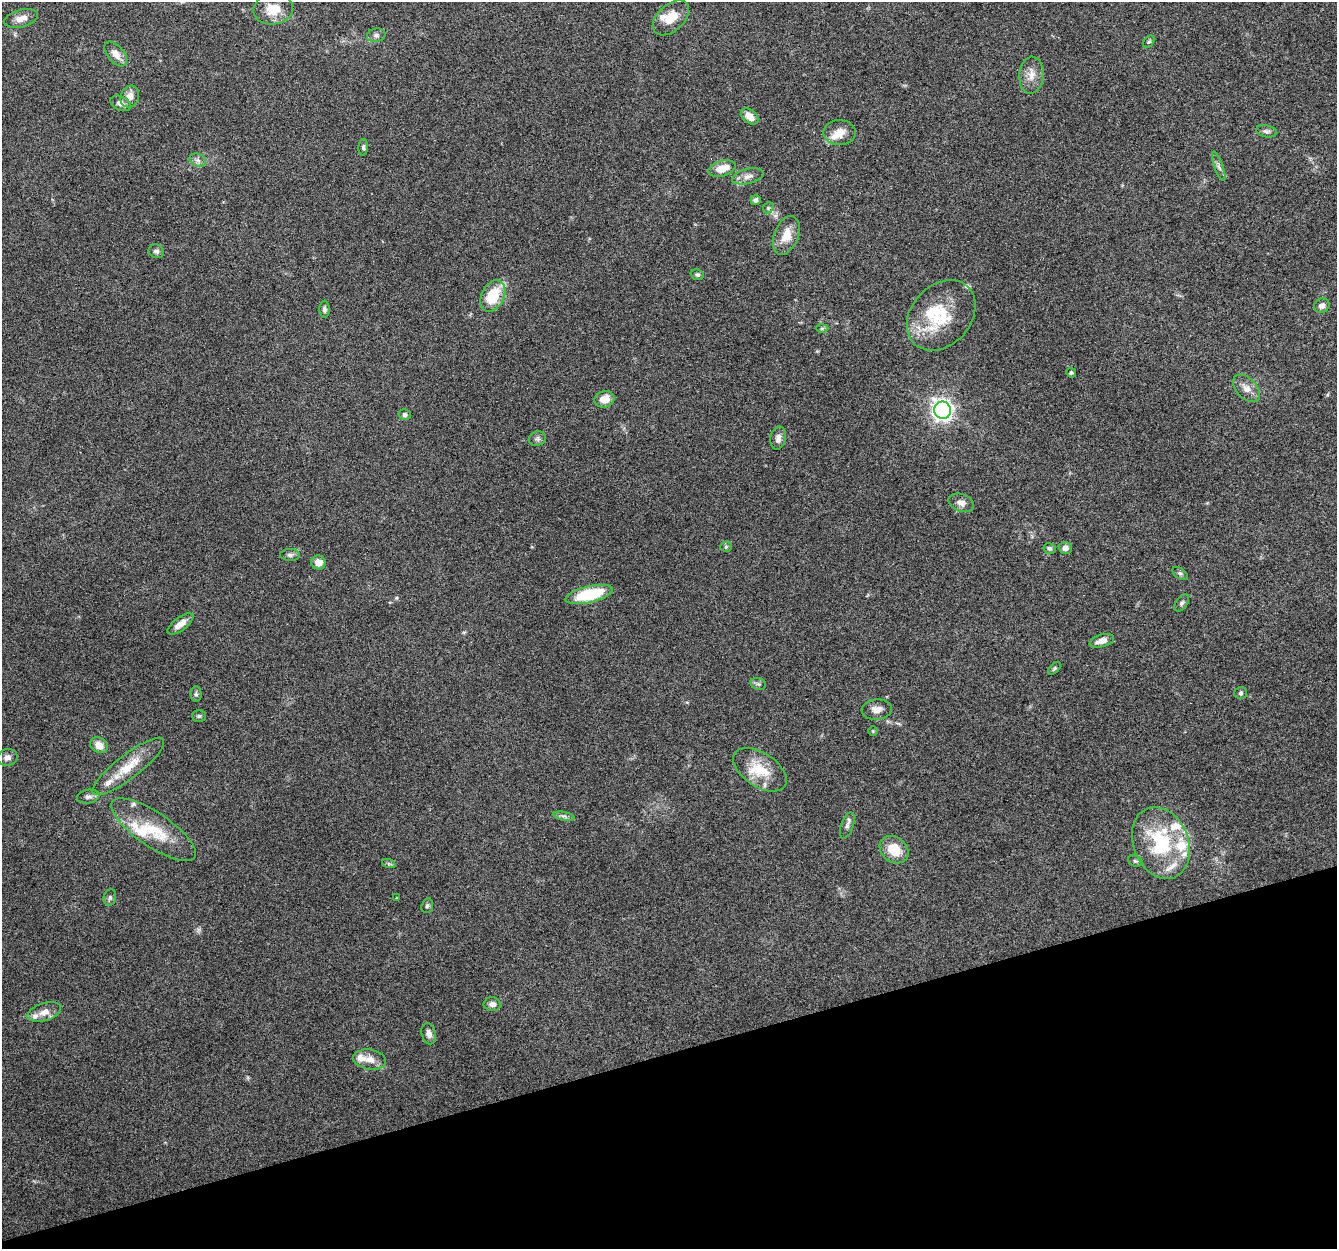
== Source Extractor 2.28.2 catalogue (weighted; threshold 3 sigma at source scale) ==
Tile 14 of 4 x 4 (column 2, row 4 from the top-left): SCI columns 1336-2670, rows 59-1305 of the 5340 x 5160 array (HDU 1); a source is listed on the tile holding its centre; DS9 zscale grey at full resolution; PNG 1339 x 1251 px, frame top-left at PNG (2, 2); each listed source drawn as its Kron ellipse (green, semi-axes under 4 px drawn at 4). Shown black and unused: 16% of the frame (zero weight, under 4 of 8 exposures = <1% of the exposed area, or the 3 px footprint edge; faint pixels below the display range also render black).
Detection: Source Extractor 2.28.2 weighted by HDU 2 'WHT'; one run over the whole footprint, this tile lists its part. Background 0.0853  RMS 0.0039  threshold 0.0161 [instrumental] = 3 sigma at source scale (4.09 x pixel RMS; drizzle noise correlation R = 1.36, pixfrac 0.8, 0.0396/0.0396 arcsec/px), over >= 5 px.
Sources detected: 87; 1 too faint to see at this stretch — neither listed nor drawn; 15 inside a brighter listed object's ellipse — not listed separately; the other 71 listed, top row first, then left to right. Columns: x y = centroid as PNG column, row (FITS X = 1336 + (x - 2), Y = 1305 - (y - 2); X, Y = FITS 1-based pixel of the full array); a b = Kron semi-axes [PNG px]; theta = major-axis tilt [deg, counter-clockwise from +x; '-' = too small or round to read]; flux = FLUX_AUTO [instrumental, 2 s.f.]
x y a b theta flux
273 9 20 15 9 6.9
21 18 17 8 15 3.1
671 18 21 13 42 7.1
376 35 9 6 9 1.2
1149 42 7 5 49 0.61
116 54 15 8 -50 3.5
1031 75 18 12 85 4
130 97 11 9 70 3.1
121 103 11 7 -24 2.5
750 116 10 6 -38 3.9
1267 131 11 6 -11 1
840 133 16 12 -1 4.3
363 147 8 4 86 0.82
198 160 8 6 -21 1.4
1219 166 16 4 -70 1.4
722 168 14 7 16 5.5
748 176 16 7 13 2.6
755 200 5 5 - 1.4
768 208 6 4 46 0.61
786 235 20 12 69 6.2
156 251 8 6 -23 1.1
697 275 6 5 - 0.74
493 296 17 11 63 13
1322 306 8 7 - 1.8
324 309 8 5 90 0.93
941 315 39 30 48 20
822 328 6 4 2 0.56
1071 373 5 5 - 0.51
1247 388 16 10 -45 3.4
604 399 10 8 16 4.9
942 410 8 8 - 180
405 414 6 5 - 0.87
778 438 11 7 80 2
537 439 9 7 23 1.1
961 503 13 8 -19 2.5
726 547 5 5 - 0.51
1049 548 6 5 - 0.93
1065 548 6 6 - 1.9
290 555 10 6 -1 1
318 562 7 7 - 3.5
1180 573 8 5 -35 0.83
589 594 24 8 13 21
1182 603 10 5 53 1
180 624 15 6 37 3.2
1102 641 12 6 16 2.8
1054 668 8 4 45 0.58
758 684 8 6 -20 0.94
1241 693 6 5 - 0.74
196 694 8 5 -89 0.82
877 709 15 10 5 2.8
199 716 7 5 1 0.68
873 731 5 5 - 0.4
99 745 9 7 -30 3.5
7 757 10 8 11 1.8
128 766 44 12 38 10
760 770 30 17 -33 11
88 797 11 7 9 1.5
564 816 11 3 -10 0.88
847 825 14 6 71 1.4
154 830 50 17 -34 15
1161 843 37 27 -68 29
894 850 15 12 -38 8.9
1135 861 7 5 -20 0.74
389 864 7 4 -18 0.61
110 897 8 6 75 0.89
396 898 3 2 - 0.28
427 906 7 5 72 0.77
492 1004 8 7 - 1.9
44 1012 17 9 18 3.5
429 1034 11 7 -76 1.8
370 1059 16 10 -8 3.8